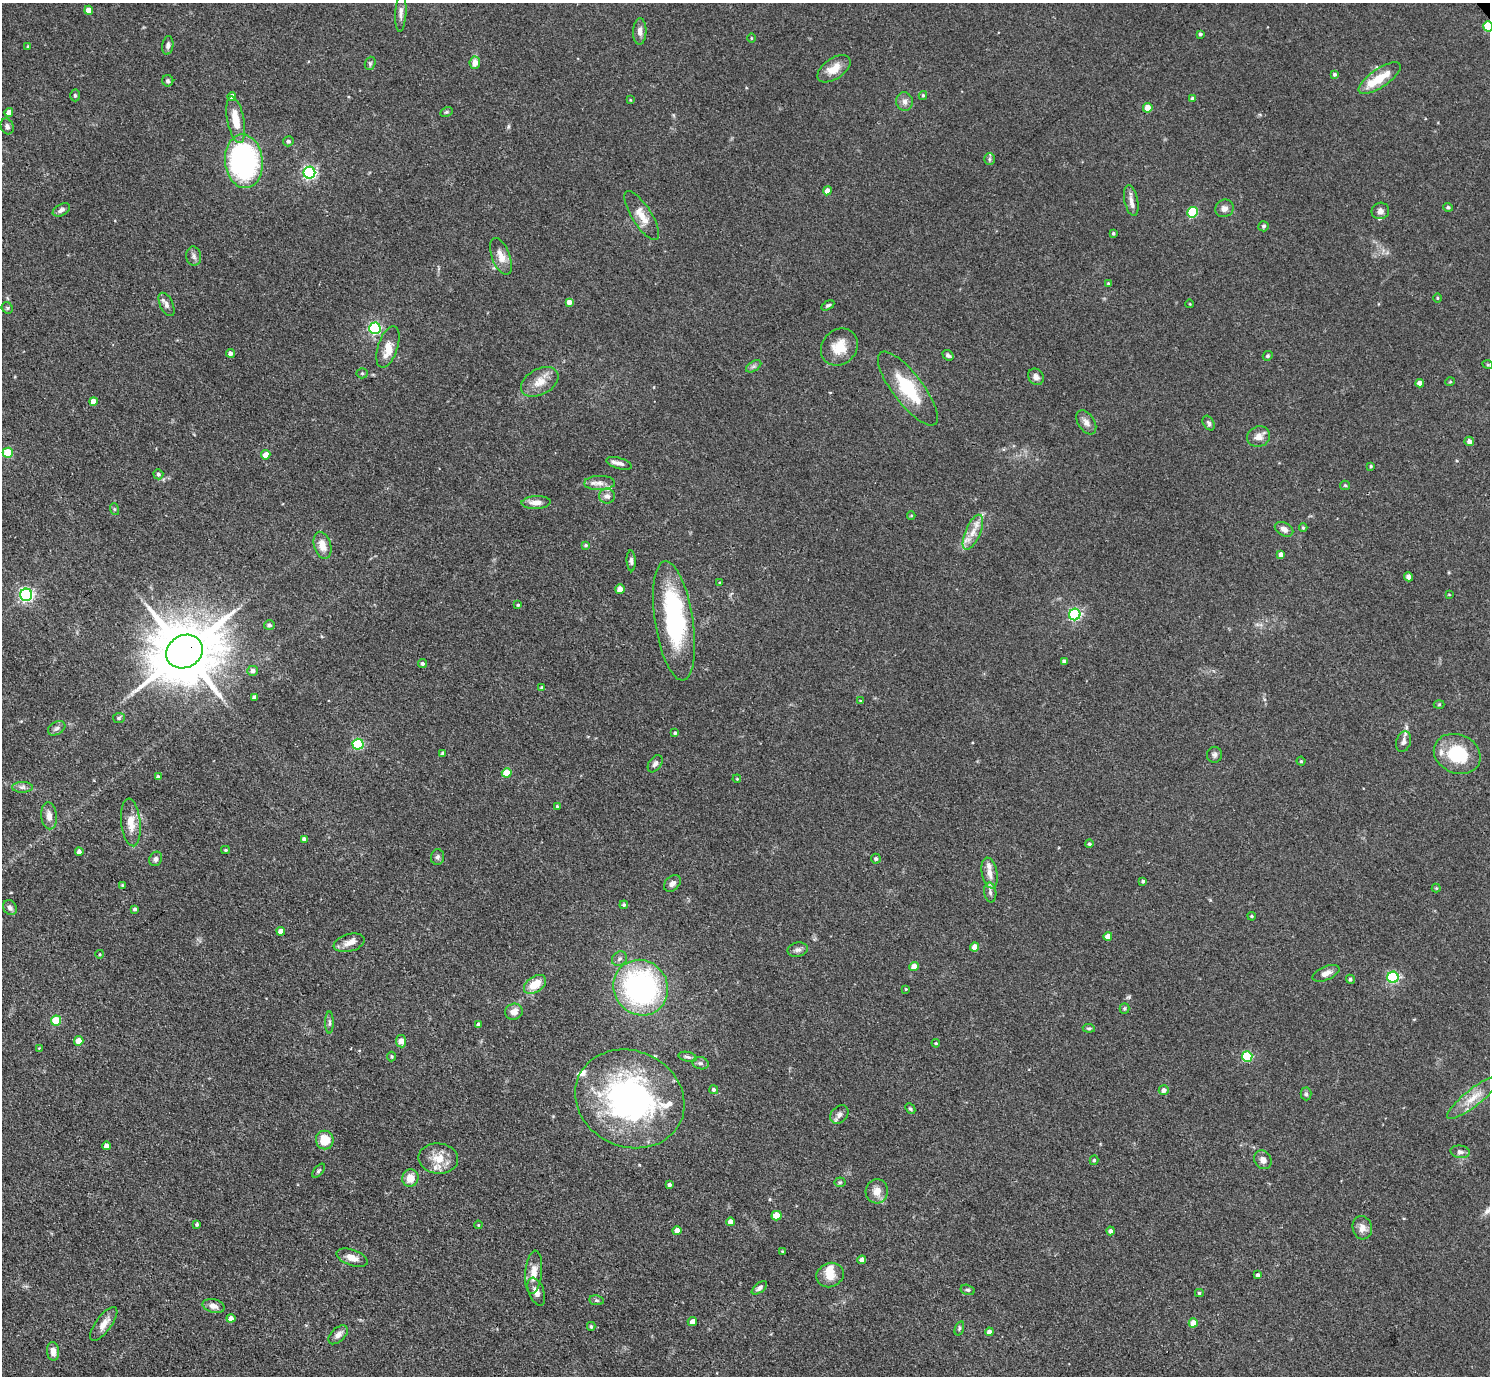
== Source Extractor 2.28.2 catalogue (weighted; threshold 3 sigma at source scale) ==
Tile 7 of 4 x 4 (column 3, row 2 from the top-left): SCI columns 2977-4464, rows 3045-4418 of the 5953 x 5949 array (HDU 1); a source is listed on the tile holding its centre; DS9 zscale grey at full resolution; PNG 1492 x 1378 px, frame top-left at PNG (2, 3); each listed source drawn as its Kron ellipse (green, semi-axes under 4 px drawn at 4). Shown black and unused: <1% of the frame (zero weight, under 3 of 4 exposures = <1% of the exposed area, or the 3 px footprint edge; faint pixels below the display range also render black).
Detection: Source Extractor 2.28.2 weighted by HDU 2 'WHT'; one run over the whole footprint, this tile lists its part. Background 0.0829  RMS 0.0055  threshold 0.0246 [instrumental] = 3 sigma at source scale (4.5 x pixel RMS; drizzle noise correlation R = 1.50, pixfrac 1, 0.05/0.05 arcsec/px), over >= 5 px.
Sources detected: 220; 2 inside a brighter object's white glare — neither listed nor drawn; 8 inside a brighter listed object's ellipse — not listed separately; the other 210 listed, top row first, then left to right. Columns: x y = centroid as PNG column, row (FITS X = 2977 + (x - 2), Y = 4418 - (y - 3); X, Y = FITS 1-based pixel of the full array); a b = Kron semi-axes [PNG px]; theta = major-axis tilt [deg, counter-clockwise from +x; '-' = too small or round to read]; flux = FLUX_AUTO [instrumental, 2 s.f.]
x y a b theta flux
89 10 4 4 - 5.8
401 13 19 5 87 2.8
1488 26 5 5 - 20
640 31 13 6 88 2.9
1200 34 3 3 - 0.96
751 38 5 3 - 0.47
168 45 9 5 81 1.7
28 46 4 2 - 0.43
370 63 7 5 72 0.97
475 63 6 5 - 4.6
834 69 19 10 34 8.1
1334 74 4 4 - 1
1380 78 25 9 34 13
168 81 6 5 - 1.2
75 95 6 4 -88 0.97
923 95 4 3 - 0.77
232 97 4 4 - 4.1
1193 99 4 4 - 1.6
630 100 3 3 - 0.44
905 102 9 8 - 2.6
1148 108 5 4 - 9.1
9 112 4 4 - 4.1
447 112 6 4 26 0.85
236 120 24 8 -79 11
7 126 8 6 -70 1.7
288 141 5 5 - 1.4
989 159 6 5 - 1.1
244 161 27 19 -84 100
309 173 6 6 - 110
827 191 4 4 - 3.3
1131 201 15 6 -78 3.4
1448 207 5 4 - 1.1
1224 208 9 8 - 2.6
61 210 9 5 29 1.9
1380 211 9 8 - 2.2
1192 212 5 5 - 31
642 216 28 10 -58 7.9
1264 226 5 5 - 0.98
1113 233 4 3 - 0.85
194 256 10 7 -83 2
501 256 19 9 -69 5.6
1108 284 4 4 - 0.77
1437 298 5 3 - 0.53
569 302 4 4 - 3.1
166 304 12 6 -65 2.5
1190 304 4 3 - 0.39
828 305 7 4 30 1
7 308 6 5 - 0.97
375 328 6 5 - 81
388 347 21 10 71 6.6
839 347 20 17 47 11
230 353 4 4 - 2.1
948 355 6 4 -39 1.3
1268 356 5 4 - 0.79
1488 365 5 3 - 0.49
754 366 8 5 31 1.4
362 373 5 5 - 0.79
1036 377 8 7 - 2.5
540 382 20 13 29 8
1450 382 5 3 - 0.49
1420 383 4 4 - 3.6
908 389 45 15 -53 29
93 401 4 4 - 5.1
1086 422 13 8 -56 3.3
1209 423 8 5 -60 1.3
1259 437 11 10 - 4.4
1469 441 5 4 - 2.9
8 453 5 5 - 21
266 455 4 4 - 5.7
619 463 13 5 -16 2.6
1371 466 3 3 - 0.59
158 474 5 5 - 1.4
600 483 15 7 1 3.6
1345 485 5 4 - 0.72
607 496 8 7 - 2.3
536 502 14 6 2 4.2
114 509 6 4 -71 0.75
911 516 4 3 - 0.5
1303 528 4 4 - 0.67
1284 529 10 6 -28 2.7
973 532 19 7 67 6.4
322 545 14 8 -73 5.8
586 545 4 4 - 0.9
1281 555 4 4 - 2.8
631 561 10 4 -87 1.6
1409 577 4 4 - 2
720 583 4 3 - 0.69
620 589 5 4 - 5.3
1449 594 3 2 - 0.38
26 595 6 6 - 130
518 605 3 3 - 0.61
1075 614 6 5 - 87
674 621 60 19 -81 67
269 625 5 4 - 1.3
184 652 19 16 28 4500
1064 661 4 3 - 1.5
422 663 4 4 - 1.1
253 671 5 5 - 2.5
542 688 4 4 - 1.4
254 697 4 4 - 1.2
860 701 4 3 - 0.45
1439 704 5 3 - 0.57
119 718 6 5 - 0.96
57 728 9 6 31 1.7
675 733 4 4 - 0.95
1403 742 10 7 73 2.7
358 744 5 5 - 55
443 753 4 3 - 1.3
1457 754 24 19 -23 26
1214 755 8 7 - 1.6
1301 761 4 4 - 0.74
655 764 9 6 55 1.7
507 773 5 4 - 12
158 777 4 4 - 1.5
737 779 4 3 - 0.49
22 787 10 5 -1 1.9
557 806 3 3 - 0.91
49 816 13 8 -86 4
131 822 24 9 -84 8.7
304 839 4 4 - 1.7
1089 844 4 4 - 0.9
225 850 4 4 - 0.58
79 852 4 4 - 2.1
437 857 8 6 86 1.6
156 859 7 6 - 1.9
876 859 5 5 - 1.1
990 873 15 7 -79 4.8
1143 881 4 3 - 0.94
672 883 10 7 43 2.4
122 885 4 4 - 0.51
1436 888 4 4 - 0.54
990 892 10 6 -81 1.9
624 905 4 4 - 0.91
10 908 8 6 -55 2.3
135 909 4 4 - 1.2
1252 916 4 3 - 0.69
281 931 4 4 - 3.6
1108 937 4 4 - 5.5
349 943 16 8 15 4.2
975 947 4 4 - 6
798 950 10 7 11 2.1
100 954 4 3 - 0.43
619 959 8 7 - 1.6
914 967 4 4 - 8
1326 973 14 6 23 3.6
1393 977 5 5 - 63
1350 979 5 4 - 0.96
535 984 12 7 35 11
641 988 28 26 -53 120
906 989 4 3 - 0.5
1125 1008 5 5 - 0.74
514 1012 9 8 - 4.1
56 1021 5 5 - 20
329 1023 11 4 -90 1.4
478 1025 4 4 - 1.9
1089 1028 6 4 -6 0.79
79 1041 5 4 - 6.2
401 1041 6 5 - 4.9
936 1043 4 4 - 0.59
39 1048 3 3 - 0.39
392 1056 5 4 - 0.82
688 1057 9 5 -14 1.3
1247 1057 5 5 - 33
700 1063 8 6 -14 1.5
714 1090 4 4 - 0.96
1164 1090 5 4 - 2.7
1306 1094 6 5 - 1.1
1473 1098 33 8 38 8.7
630 1099 56 48 -24 150
910 1109 6 4 -48 0.83
839 1115 10 8 46 2.5
325 1140 9 9 - 12
107 1146 4 4 - 3.7
1460 1152 9 6 -6 1.8
438 1159 20 15 -5 9.4
1094 1160 4 4 - 0.88
1263 1160 10 8 -56 3.2
319 1171 8 4 49 0.97
410 1178 8 8 - 7.1
840 1182 5 5 - 0.79
670 1184 4 4 - 1.6
877 1191 12 11 - 5.2
777 1216 5 4 - 13
730 1222 4 4 - 3.1
197 1224 4 4 - 1
478 1225 4 3 - 0.45
1362 1228 12 9 -77 3.9
677 1231 4 4 - 4
1110 1231 4 4 - 1.7
782 1251 4 3 - 0.45
352 1258 16 8 -19 4.6
862 1260 4 4 - 3.7
534 1272 22 8 85 6.7
830 1275 14 12 23 7
1258 1275 4 4 - 1.5
759 1288 9 5 40 1.6
968 1290 7 5 -15 1.1
536 1292 15 7 -69 3.8
1199 1293 4 4 - 0.82
596 1300 7 5 -7 0.99
214 1306 11 6 -14 3.4
231 1318 4 4 - 3.1
692 1322 5 4 - 3.4
1193 1323 4 4 - 7.4
104 1324 20 7 53 5
591 1326 4 4 - 0.83
959 1328 7 4 71 0.92
989 1332 4 4 - 2.3
338 1335 11 6 43 2.9
53 1351 9 6 -84 3.3
Overlapping masked pixels (flux is a lower limit): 2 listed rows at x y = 1488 26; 184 652
Isophote crosses this tile's border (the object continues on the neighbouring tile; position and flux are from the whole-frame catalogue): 1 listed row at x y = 1488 26